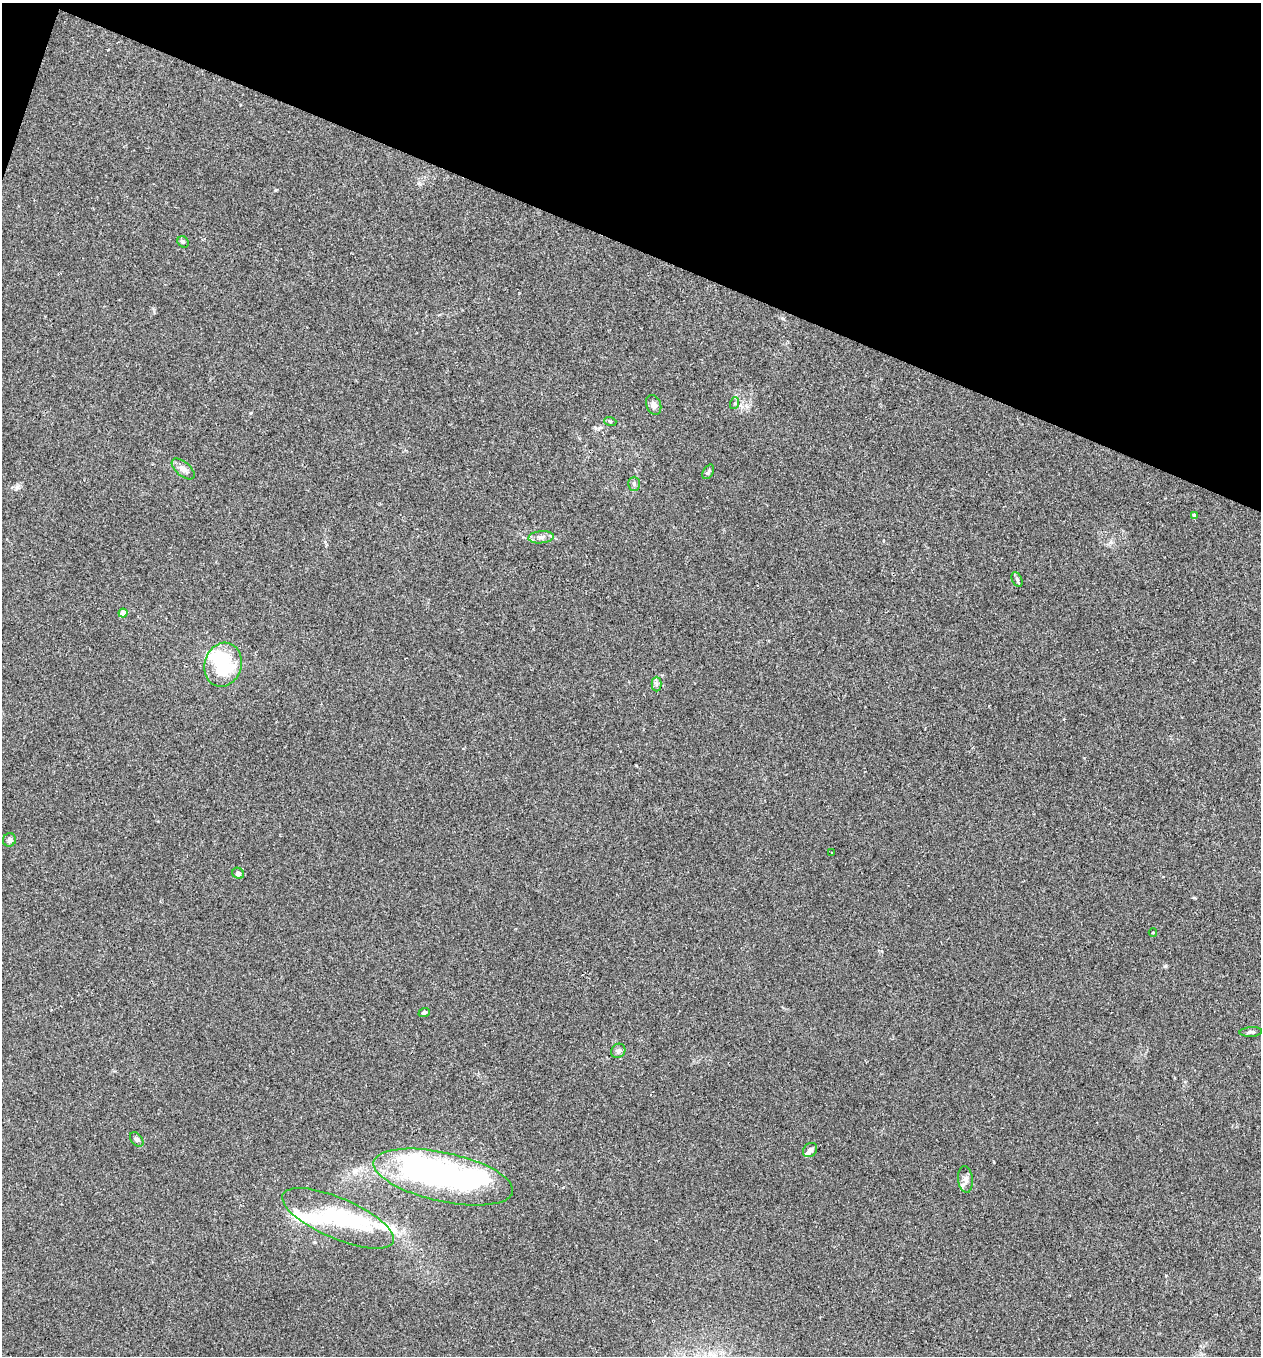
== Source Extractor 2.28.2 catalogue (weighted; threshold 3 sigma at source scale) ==
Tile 2 of 4 x 4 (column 2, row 1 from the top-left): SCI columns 1391-2649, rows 4063-5416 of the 5430 x 5416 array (HDU 1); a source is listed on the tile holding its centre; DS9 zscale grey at full resolution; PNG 1263 x 1358 px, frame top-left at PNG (2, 3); each listed source drawn as its Kron ellipse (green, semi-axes under 4 px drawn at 4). Shown black and unused: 18% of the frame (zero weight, under 2 of 3 exposures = <1% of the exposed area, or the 3 px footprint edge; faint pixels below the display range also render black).
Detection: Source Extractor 2.28.2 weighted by HDU 2 'WHT'; one run over the whole footprint, this tile lists its part. Background 0.034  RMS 0.0054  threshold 0.0242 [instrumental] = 3 sigma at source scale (4.5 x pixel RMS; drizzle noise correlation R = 1.50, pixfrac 1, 0.05/0.05 arcsec/px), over >= 5 px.
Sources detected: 33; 5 inside a brighter object's white glare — neither listed nor drawn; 3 inside a brighter listed object's ellipse — not listed separately; the other 25 listed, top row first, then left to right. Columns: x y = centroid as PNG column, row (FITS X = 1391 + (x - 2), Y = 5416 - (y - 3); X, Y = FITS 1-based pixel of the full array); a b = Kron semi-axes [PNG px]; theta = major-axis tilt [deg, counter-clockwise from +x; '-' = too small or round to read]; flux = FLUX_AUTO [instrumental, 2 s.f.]
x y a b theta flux
183 242 6 5 - 0.83
735 403 6 4 72 0.75
654 405 10 7 -70 2.4
610 421 6 4 -18 0.67
183 469 14 7 -40 2.7
708 472 8 5 60 1
634 484 7 6 - 1.4
1194 515 3 3 - 2.8
541 537 13 6 6 2.5
1017 579 7 5 -62 0.96
123 613 4 4 - 7.6
223 665 22 18 73 31
656 684 7 5 90 1.2
9 840 7 6 - 1.8
832 853 3 2 - 0.46
238 873 6 5 - 1.8
1153 933 4 3 - 0.44
424 1013 6 3 22 1.3
1251 1032 11 4 3 1.3
618 1051 7 6 - 1.6
137 1139 8 5 -51 1.2
810 1150 8 6 44 1.6
443 1177 71 24 -12 140
965 1179 13 7 -83 2.5
338 1218 60 20 -23 37
Unlisted compact peaks at least as high as the median listed source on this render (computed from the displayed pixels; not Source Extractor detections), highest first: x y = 1165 966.